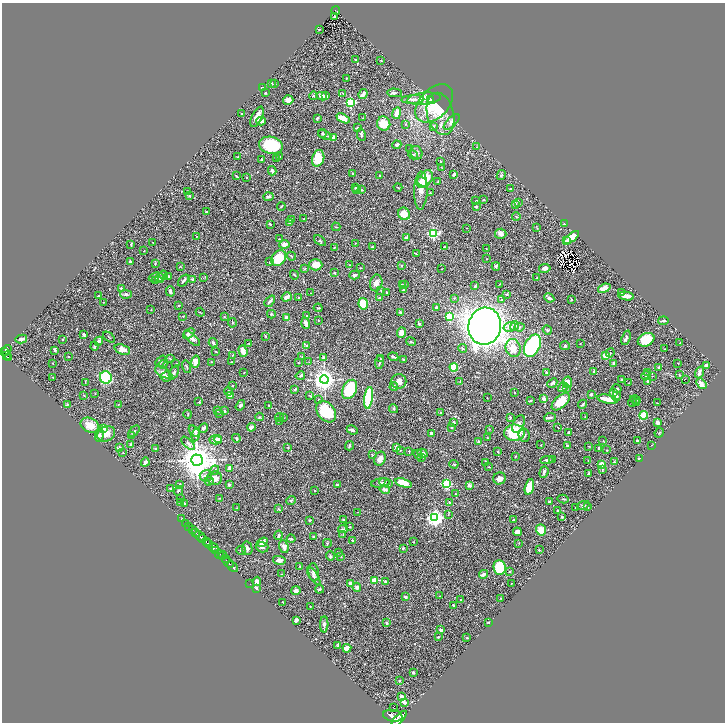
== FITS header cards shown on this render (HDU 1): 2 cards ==
NAXIS1  =                 1446
NAXIS2  =                 1440

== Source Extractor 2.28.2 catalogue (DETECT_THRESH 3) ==
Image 1446 x 1440 px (HDU 1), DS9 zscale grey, zoomed out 1/2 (1 PNG px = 2 x 2 image px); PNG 727 x 724 px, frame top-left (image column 2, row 1439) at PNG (2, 3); each listed source drawn as its Kron ellipse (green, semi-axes under 4 px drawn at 4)
Background 0.599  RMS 0.021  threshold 0.0635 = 3 sigma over >= 5 px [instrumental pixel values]
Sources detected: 592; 50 cannot appear on this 1/2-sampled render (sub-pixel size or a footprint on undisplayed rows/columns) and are neither listed nor drawn; of the other 542, the 500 brightest by FLUX_AUTO listed and drawn (42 fainter detections omitted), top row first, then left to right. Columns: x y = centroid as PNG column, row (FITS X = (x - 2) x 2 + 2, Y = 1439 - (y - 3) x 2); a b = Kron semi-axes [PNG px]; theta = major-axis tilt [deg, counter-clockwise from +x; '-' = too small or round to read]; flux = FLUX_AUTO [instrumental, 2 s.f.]
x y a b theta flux
336 11 4 2 - 110
334 17 2 2 - 10
319 29 3 2 - 2.3
356 60 2 2 - 3.1
381 60 2 2 - 2.8
346 78 3 2 - 1.8
271 83 4 3 - 5.8
275 83 3 3 - 3.1
262 88 3 2 - 5.8
265 93 3 2 - 2.8
343 93 3 2 - 2
394 93 7 3 -2 10
363 94 5 3 - 20
314 96 4 3 - 2.9
322 96 5 3 - 22
326 96 4 3 - 11
413 99 11 4 2 15
424 99 17 6 5 46
431 99 3 2 - 11
288 100 5 4 - 26
350 102 3 3 - 390
434 103 22 14 46 150
396 113 6 3 79 46
241 114 2 2 - 3.2
440 114 21 13 -75 90
257 117 11 5 64 29
317 118 4 2 - 5.2
343 118 7 4 -28 51
363 118 3 2 - 2.3
261 121 4 3 - 14
452 122 10 4 44 19
384 124 7 6 - 61
406 124 3 2 - 3
433 126 2 2 - 2
357 128 4 2 - 2.9
322 134 4 3 - 3.9
325 135 7 3 -29 5.8
361 135 6 3 -82 7.6
333 138 4 4 - 17
271 145 12 8 -12 150
397 145 4 2 - 14
477 147 3 2 - 2
410 148 2 2 - 1.5
417 153 7 5 -62 10
413 155 5 3 - 4.9
237 157 2 2 - 1.5
280 157 4 3 - 4.4
276 158 4 3 - 5.9
318 158 8 6 72 110
262 160 4 2 - 4.3
440 162 4 2 - 3.6
442 168 3 2 - 2.2
272 171 4 3 - 7.3
352 173 2 2 - 1.7
380 175 2 2 - 2.6
454 175 3 2 - 7.4
501 175 5 3 - 4.9
236 176 4 2 - 3.9
247 177 2 2 - 2.4
425 179 10 6 52 81
422 182 5 3 - 26
438 182 3 3 - 2.7
398 187 4 2 - 2.3
355 188 3 3 - 4.5
357 189 3 3 - 5.4
510 189 3 2 - 4.2
362 190 3 2 - 1.9
188 191 3 2 - 1.5
421 191 19 6 88 45
430 193 2 2 - 1.9
190 196 3 3 - 5.4
268 197 5 3 - 8.7
483 200 3 2 - 2.3
476 201 2 2 - 2.4
518 203 2 2 - 8.2
516 205 4 2 - 3.2
281 206 4 2 - 2.8
476 207 3 2 - 5.7
207 212 2 2 - 14
404 214 6 6 - 57
516 216 4 3 - 4.1
304 219 2 2 - 3.8
292 220 3 3 - 4
290 222 4 3 - 9.9
270 224 2 2 - 4.8
564 224 2 2 - 5.4
336 227 4 2 - 2.2
467 228 2 1 - 1.8
537 228 3 2 - 2.4
433 233 3 3 - 450
501 234 5 5 - 13
197 236 3 2 - 2.2
572 237 9 3 39 45
406 238 3 3 - 12
279 239 3 2 - 3.7
320 241 7 3 -38 5.6
566 241 3 3 - 6.8
153 242 2 2 - 1.7
355 243 2 1 - 1.6
131 244 3 2 - 2.9
284 244 5 4 - 18
335 247 4 2 - 2.8
372 247 3 2 - 4.1
444 247 3 2 - 3.1
486 249 2 1 - 1.5
144 251 2 1 - 1.9
416 254 3 2 - 3.1
292 256 5 2 - 3.4
279 258 9 6 53 110
487 259 2 1 - 1.8
130 261 3 2 - 7.9
270 262 2 2 - 8.3
155 263 2 2 - 2.1
316 265 7 5 -2 60
350 265 2 2 - 1.5
401 265 3 2 - 2.1
496 266 4 4 - 6.2
181 267 3 2 - 1.7
361 268 3 2 - 2.8
545 268 6 3 10 17
304 269 3 2 - 3.4
442 269 2 2 - 1.7
335 273 2 2 - 4.2
163 275 4 3 - 6
294 275 5 2 - 3.6
354 275 5 4 - 8.7
168 276 3 3 - 4.6
156 278 7 5 4 12
160 278 4 4 - 6.1
203 278 3 2 - 2.1
537 278 4 2 - 4.3
193 279 2 2 - 16
156 280 3 3 - 3
184 280 7 2 51 11
376 283 8 6 78 20
500 284 2 2 - 1.5
402 285 3 2 - 3
404 285 2 2 - 1.8
475 286 2 2 - 4.1
122 288 4 2 - 5.1
604 288 6 4 20 33
381 290 3 2 - 3
403 290 3 3 - 3.5
170 291 5 3 - 10
386 292 2 2 - 3.7
311 293 2 1 - 1.6
622 293 3 3 - 4
126 294 6 4 -1 9.2
507 294 3 2 - 3.3
98 296 2 2 - 5.2
626 296 8 3 -8 40
287 297 5 3 - 23
299 298 3 2 - 3
379 298 2 2 - 16
454 298 3 2 - 2.4
549 298 5 3 - 11
571 299 3 2 - 4.6
502 300 2 2 - 11
270 301 6 3 49 8.8
103 302 3 2 - 1.6
363 304 6 4 -76 100
179 305 3 3 - 4.2
436 307 2 2 - 7.5
318 308 4 2 - 2.6
151 310 2 2 - 1.6
200 312 4 2 - 2.1
400 312 4 3 - 6.4
271 314 4 3 - 6
307 315 2 2 - 4.6
183 316 2 2 - 2.1
224 317 2 2 - 2
287 317 3 3 - 14
450 317 3 3 - 250
318 320 2 2 - 1.5
663 321 5 3 - 8.3
232 323 5 2 - 2.4
306 323 6 3 -72 22
419 324 2 2 - 16
485 326 19 16 78 4500
515 326 5 4 - 10
510 327 6 4 16 24
519 327 5 3 - 5.2
547 330 5 3 - 5.3
189 333 6 4 37 14
401 333 5 4 - 21
84 334 4 2 - 9.6
265 336 3 2 - 3.7
109 337 7 2 -38 2.9
192 338 10 3 -44 19
626 338 7 3 72 8.2
21 339 6 3 11 15
63 339 3 2 - 2.2
646 340 9 6 26 99
99 341 4 3 - 13
411 342 5 3 - 4
213 343 4 3 - 5.6
680 343 3 1 - 2.1
249 344 2 2 - 3.8
580 344 2 2 - 1.6
94 346 4 3 - 4.4
306 346 4 3 - 5.3
532 346 12 7 63 480
565 346 5 4 - 4.6
462 348 4 3 - 4
513 348 9 7 -73 44
122 349 8 5 -20 33
664 349 2 2 - 1.8
7 350 6 4 59 650
54 350 3 3 - 10
216 351 4 2 - 3.2
243 351 6 3 -71 44
3 352 2 2 - 390
610 353 5 3 - 3.7
6 355 4 2 - 240
233 355 3 2 - 1.8
605 355 2 2 - 68
302 356 2 1 - 1.7
8 357 3 2 - 210
69 357 2 2 - 1.7
393 357 5 2 - 8
323 358 4 3 - 10
170 359 3 2 - 2.9
381 359 3 2 - 3.3
404 359 3 2 - 3.8
161 361 6 4 49 6.6
196 362 6 4 78 39
211 362 3 2 - 1.9
231 362 2 2 - 3.5
309 362 3 2 - 2.2
53 363 3 3 - 2.7
298 363 2 2 - 3.2
379 363 7 2 81 8.3
614 363 3 3 - 13
678 363 2 1 - 1.8
163 364 4 3 - 4.9
176 364 2 2 - 2.1
706 366 3 3 - 22
186 367 6 3 -75 4.5
454 367 4 3 - 170
659 368 2 2 - 12
593 371 4 3 - 4.2
163 372 8 5 -31 16
174 372 7 4 64 8.2
244 372 2 1 - 1.9
648 372 2 2 - 2.3
699 372 6 2 70 18
547 373 2 2 - 28
679 375 3 2 - 2.2
300 376 5 4 - 5.2
646 376 5 3 - 5
652 376 2 2 - 1.8
53 377 3 2 - 2.3
166 377 6 5 - 13
106 378 6 6 - 200
324 380 4 4 - 3300
622 380 2 2 - 3.6
685 380 2 1 - 4.7
399 381 7 7 - 28
460 381 4 2 - 3
648 381 3 2 - 4.2
85 382 3 2 - 1.7
567 382 6 5 - 48
552 383 5 3 - 10
629 383 2 2 - 1.9
701 384 6 3 -50 30
232 385 2 2 - 2.6
394 387 4 3 - 12
563 387 5 4 - 7.9
567 388 4 3 - 4.4
295 389 2 2 - 5.7
350 389 10 7 63 200
617 389 4 3 - 6.4
228 391 4 3 - 4
514 392 3 2 - 2.1
613 392 4 3 - 18
95 394 2 2 - 2
591 394 2 2 - 9
84 395 3 2 - 2.3
230 396 3 3 - 33
310 396 4 2 - 2.2
617 396 5 4 - 7
369 398 11 4 82 280
487 398 2 2 - 1.8
544 398 2 2 - 53
319 399 3 3 - 4.5
607 399 10 3 -11 68
635 399 5 2 - 3
530 401 4 2 - 4.7
199 402 2 2 - 4.4
561 402 11 6 42 90
632 402 5 2 - 3.7
637 402 3 2 - 2.5
657 403 3 2 - 2
119 404 4 2 - 2.5
583 404 4 2 - 6.2
67 405 3 3 - 4.6
240 405 6 3 55 6.8
269 406 3 2 - 1.7
393 409 4 3 - 4.1
217 411 3 2 - 2.2
224 411 3 2 - 7.4
326 412 12 8 -51 160
440 412 2 2 - 4.8
220 413 4 2 - 1.9
188 414 4 2 - 2.4
644 415 4 4 - 120
585 416 3 2 - 1.8
260 417 4 2 - 3
279 417 4 3 - 5.7
510 417 4 3 - 4.4
550 417 6 3 7 7.8
283 418 4 2 - 3.1
279 421 3 2 - 2.2
454 422 3 3 - 6.9
657 422 3 3 - 17
518 424 9 5 64 14
90 425 10 7 -24 50
251 427 4 3 - 17
451 427 3 2 - 3.5
558 427 2 1 - 1.9
103 428 4 3 - 16
204 428 5 3 - 10
489 429 2 2 - 1.5
352 430 6 3 -25 11
134 431 7 3 48 4.8
194 431 7 4 -46 15
568 432 3 2 - 4.5
431 433 2 2 - 6
514 433 10 8 0 210
659 433 5 2 - 2.8
106 434 9 7 27 39
99 435 7 4 78 11
131 435 2 2 - 1.6
196 435 6 3 78 16
524 435 7 5 -83 13
236 438 4 3 - 4.3
488 438 3 2 - 1.8
218 439 4 4 - 15
215 440 6 4 -1 16
478 441 3 2 - 5.6
603 441 3 3 - 3.4
637 441 4 2 - 12
188 443 8 3 -45 9.2
131 444 4 4 - 5
541 445 2 2 - 1.6
652 445 2 1 - 1.8
349 446 5 3 - 5
568 446 4 3 - 6.4
589 446 3 2 - 1.7
119 447 4 2 - 3.7
288 447 3 2 - 1.9
397 447 4 4 - 21
599 448 2 2 - 5.1
156 449 2 2 - 17
400 450 3 3 - 2.9
607 450 2 2 - 2
409 451 3 2 - 2.1
498 452 3 2 - 2.5
123 453 2 2 - 1.9
423 453 5 4 - 16
418 454 5 3 - 7.9
372 455 3 2 - 3.1
515 456 2 2 - 2.5
422 457 3 3 - 6.1
380 459 7 5 67 24
552 459 2 2 - 3
639 459 2 2 - 7.8
197 460 6 5 - 9900
547 460 7 3 5 8.1
588 461 2 2 - 1.7
145 462 4 3 - 12
485 462 3 3 - 3.4
614 462 4 3 - 3.2
454 464 4 3 - 3.9
601 464 4 3 - 42
489 467 3 2 - 2.2
230 468 4 2 - 34
602 469 4 2 - 2.6
215 470 5 3 - 7.1
544 472 6 3 71 11
588 474 3 2 - 3.3
206 476 6 5 - 16
215 478 7 7 - 43
499 478 6 6 - 23
209 481 4 3 - 7
384 482 5 3 - 6.6
380 483 9 4 9 12
404 483 8 4 -18 68
180 484 2 2 - 2.5
388 484 3 2 - 2.4
446 484 3 3 - 340
229 485 4 3 - 5.1
337 485 2 2 - 17
469 485 2 2 - 40
529 487 8 4 76 83
171 489 3 2 - 4.2
385 489 5 3 - 13
315 490 2 2 - 3.4
178 491 5 3 - 3.9
456 494 3 3 - 3.8
219 498 2 1 - 2.1
181 499 3 2 - 3.5
563 499 5 2 - 3.3
291 500 5 3 - 3.7
549 501 4 2 - 5.8
449 502 4 3 - 4.2
180 503 3 2 - 2.2
184 503 3 2 - 3.6
583 505 6 3 22 6.3
588 507 3 2 - 4.7
237 508 2 2 - 1.7
575 508 2 2 - 2.4
279 509 3 2 - 2.5
557 510 2 2 - 3.4
358 512 3 2 - 2.5
448 515 3 2 - 2
562 517 3 2 - 7.6
435 518 4 4 - 1600
181 519 2 1 - 9.2
309 520 3 3 - 3.1
343 520 2 2 - 5.1
514 520 3 2 - 2.6
185 523 2 1 - 16
189 526 2 1 - 21
350 527 2 2 - 3.1
343 529 5 3 - 3.9
192 530 3 2 - 180
541 530 5 4 - 61
196 532 2 2 - 180
517 532 4 3 - 26
279 535 4 2 - 6.6
343 535 2 2 - 2.5
200 536 6 2 -31 1100
314 537 3 3 - 5.5
203 539 2 2 - 350
291 539 4 3 - 3.9
352 540 3 2 - 4.5
206 542 4 2 - 780
262 542 5 4 - 26
413 542 2 2 - 2.2
327 543 4 3 - 2.9
519 543 3 2 - 2.1
208 544 4 2 - 1900
213 547 5 3 - 1000
262 547 6 5 - 12
284 547 6 4 -68 20
247 548 7 5 -77 11
403 548 4 3 - 4.2
241 550 5 2 - 2.9
539 550 2 2 - 6.2
215 551 3 2 - 290
338 552 3 2 - 4.9
219 554 5 3 - 540
223 556 4 3 - 530
330 556 5 2 - 4.4
341 556 3 2 - 3.1
225 558 3 1 - 190
279 560 6 4 -12 16
228 562 6 2 -39 1200
300 566 2 2 - 2
233 567 6 2 -43 1400
500 567 7 6 - 180
314 572 9 5 -83 16
509 572 3 2 - 2.5
281 574 2 2 - 2.1
483 574 5 3 - 13
314 576 10 4 -56 9.5
374 580 2 2 - 120
257 581 5 4 - 17
386 582 2 2 - 23
511 583 2 1 - 1.8
250 584 2 1 - 24
351 584 4 3 - 17
357 587 4 4 - 12
256 588 4 4 - 10
319 589 4 3 - 6.9
296 591 4 4 - 12
440 596 2 1 - 1.6
405 597 3 3 - 6.2
501 598 3 3 - 2
461 600 2 1 - 1.7
283 602 2 2 - 2.7
453 605 3 2 - 6.2
310 607 2 2 - 3.9
296 620 3 3 - 13
488 622 3 2 - 3.4
386 623 3 2 - 8.3
324 624 8 3 88 8.5
441 630 3 2 - 10
438 637 3 2 - 3.1
467 638 2 2 - 2.1
338 646 2 2 - 11
347 648 4 4 - 32
413 673 3 2 - 5.4
399 681 3 3 - 3.4
402 697 4 2 - 20
404 702 4 3 - 16
393 708 3 1 - 1.7
393 716 10 5 -12 5500
399 719 10 4 49 4400
At the frame edge (FLAGS 8, measured only in part): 1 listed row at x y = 399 719
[42 fainter detections neither listed nor drawn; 50 sub-pixel or undisplayed-footprint detections neither listed nor drawn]